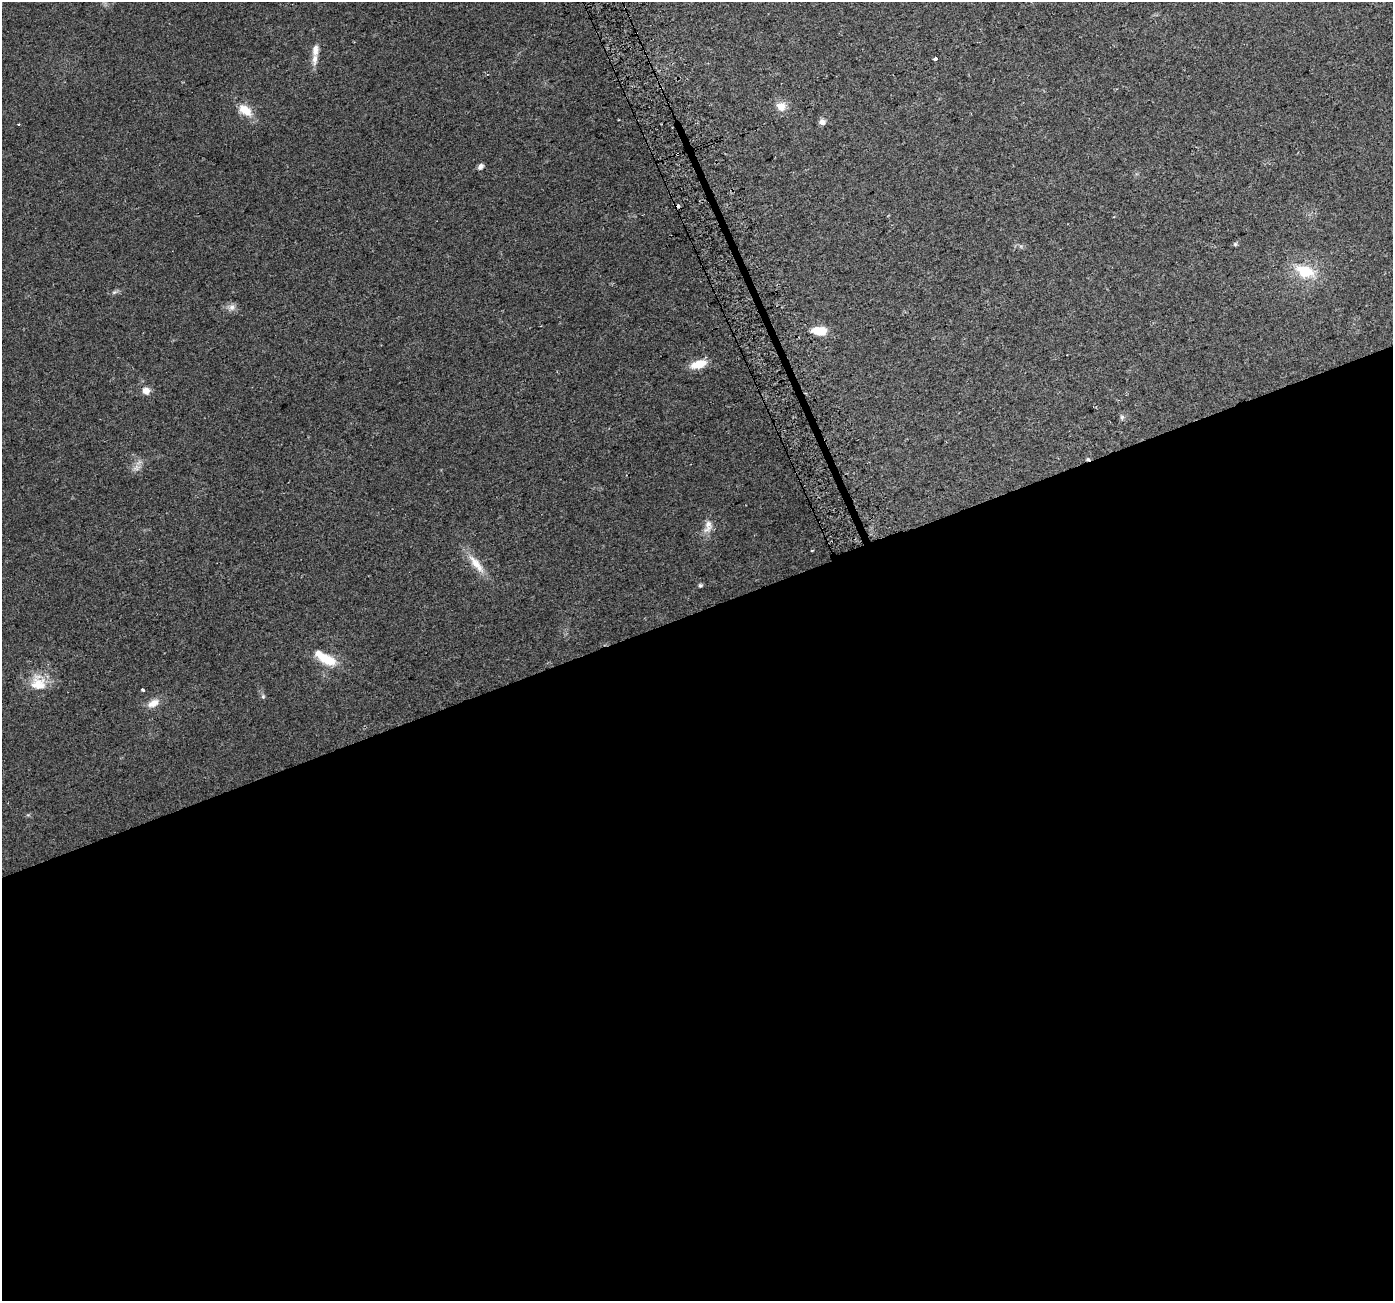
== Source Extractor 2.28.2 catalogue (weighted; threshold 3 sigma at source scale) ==
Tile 15 of 4 x 4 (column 3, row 4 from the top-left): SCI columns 2814-4204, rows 96-1394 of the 5630 x 5441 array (HDU 1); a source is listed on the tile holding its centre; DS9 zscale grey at full resolution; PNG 1395 x 1303 px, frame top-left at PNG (2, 2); no overlay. Shown black and unused: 53% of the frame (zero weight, under 2 of 3 exposures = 2% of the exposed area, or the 3 px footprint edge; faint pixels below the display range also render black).
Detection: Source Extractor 2.28.2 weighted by HDU 2 'WHT'; one run over the whole footprint, this tile lists its part. Background 0.059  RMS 0.0083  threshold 0.0372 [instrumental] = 3 sigma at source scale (4.5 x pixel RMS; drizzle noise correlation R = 1.50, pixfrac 1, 0.0396/0.0396 arcsec/px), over >= 5 px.
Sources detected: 30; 2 cosmic-ray / hot-pixel residue — not listed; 2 inside a brighter listed object's ellipse — not listed separately; the other 26 listed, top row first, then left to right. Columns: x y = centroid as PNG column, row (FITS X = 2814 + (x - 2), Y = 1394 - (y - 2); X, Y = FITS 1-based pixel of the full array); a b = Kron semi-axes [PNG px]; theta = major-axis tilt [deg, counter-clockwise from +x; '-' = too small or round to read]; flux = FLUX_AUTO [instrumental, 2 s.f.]
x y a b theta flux
935 58 3 3 - 5.4
315 59 18 7 85 6.4
781 106 12 11 - 8.2
245 110 16 10 -37 14
822 122 7 6 - 4.4
18 124 3 3 - 2.3
677 154 3 2 - 1
481 166 7 6 - 2.7
1235 244 5 5 - 1.2
1305 271 22 14 -19 26
114 292 8 5 25 1.8
231 307 10 8 74 3.8
819 331 15 9 -3 16
698 364 15 7 16 18
146 390 8 8 - 6.2
1122 417 6 6 - 1.5
1088 459 5 4 - 1.2
136 468 11 6 72 3.9
708 526 20 10 76 7.5
476 564 33 10 -51 13
700 585 5 5 - 1.4
327 659 22 11 -23 20
38 683 23 20 -48 18
143 690 3 3 - 3.3
263 697 6 5 - 1.3
153 703 16 9 27 7.7
Overlapping masked pixels (flux is a lower limit): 2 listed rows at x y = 677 154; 1088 459